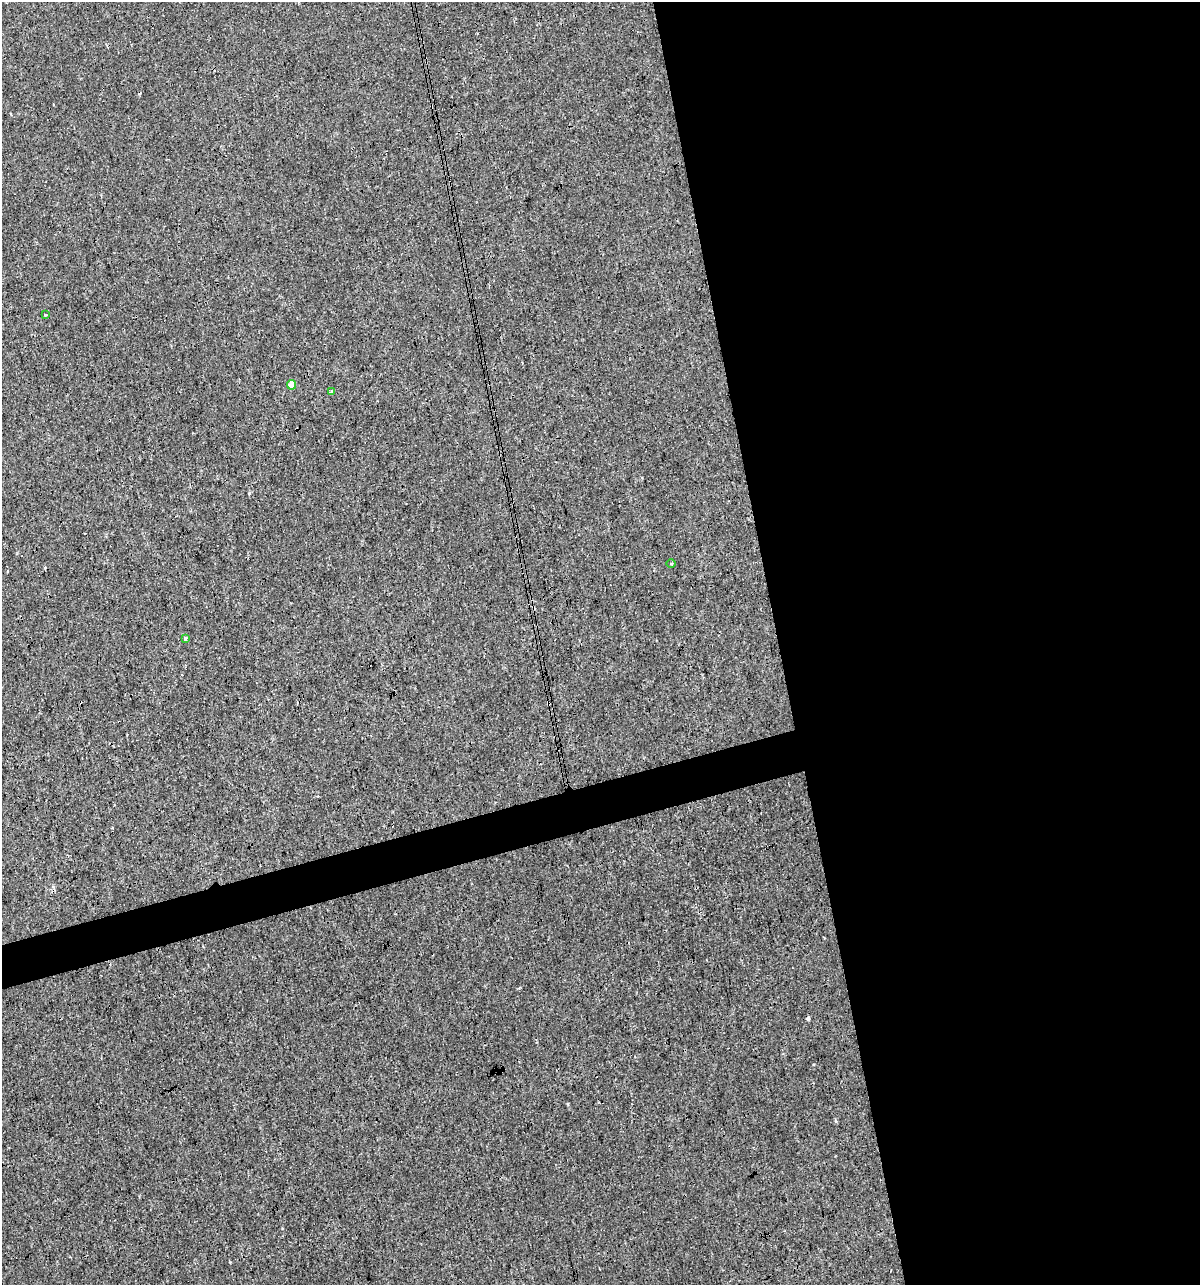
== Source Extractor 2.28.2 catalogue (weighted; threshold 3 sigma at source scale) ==
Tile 8 of 4 x 4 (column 4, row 2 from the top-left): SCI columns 3638-4835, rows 2567-3849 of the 4930 x 5132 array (HDU 1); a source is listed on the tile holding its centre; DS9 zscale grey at full resolution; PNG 1202 x 1287 px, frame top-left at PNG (2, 2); each listed source drawn as its Kron ellipse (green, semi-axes under 4 px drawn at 4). Shown black and unused: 38% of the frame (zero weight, under 3 of 4 exposures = <1% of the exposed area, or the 3 px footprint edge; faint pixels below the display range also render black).
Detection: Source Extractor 2.28.2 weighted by HDU 2 'WHT'; one run over the whole footprint, this tile lists its part. Background 4.00e-05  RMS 0.0017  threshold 0.00747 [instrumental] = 3 sigma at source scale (4.5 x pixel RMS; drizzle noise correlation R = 1.50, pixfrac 1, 0.0396/0.0396 arcsec/px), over >= 5 px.
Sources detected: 9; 4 cosmic-ray / hot-pixel residue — neither listed nor drawn; the other 5 listed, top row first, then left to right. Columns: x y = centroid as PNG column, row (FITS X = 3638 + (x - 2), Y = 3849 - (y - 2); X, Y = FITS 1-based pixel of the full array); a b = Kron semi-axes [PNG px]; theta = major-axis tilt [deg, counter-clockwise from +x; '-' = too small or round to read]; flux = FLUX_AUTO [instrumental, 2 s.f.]
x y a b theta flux
46 315 3 3 - 0.23
291 385 5 4 - 1.6
331 392 4 3 - 0.34
671 563 4 3 - 0.16
185 638 3 3 - 0.85